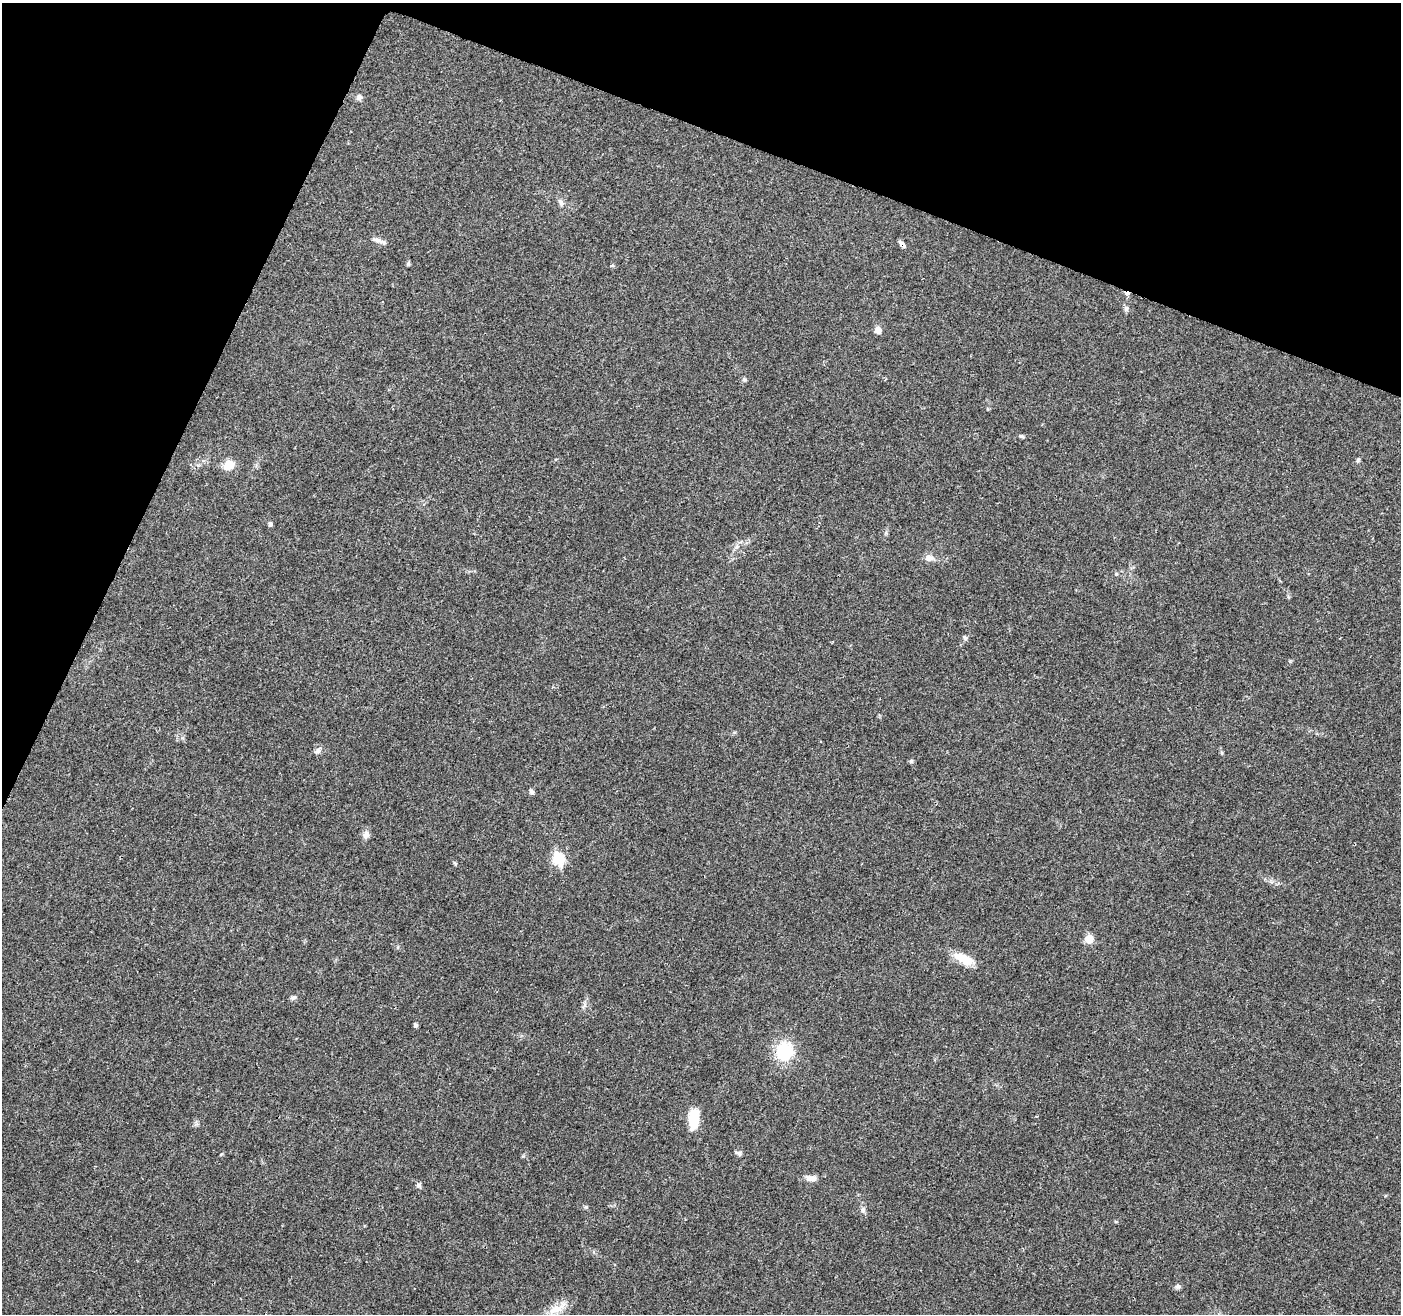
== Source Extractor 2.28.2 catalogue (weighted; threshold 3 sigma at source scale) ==
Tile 2 of 4 x 4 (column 2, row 1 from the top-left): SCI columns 1406-2804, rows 4148-5459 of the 5612 x 5735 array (HDU 1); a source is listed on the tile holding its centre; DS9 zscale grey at full resolution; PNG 1403 x 1316 px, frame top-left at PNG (2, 3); no overlay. Shown black and unused: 20% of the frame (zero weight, under 3 of 4 exposures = <1% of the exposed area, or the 3 px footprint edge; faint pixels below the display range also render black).
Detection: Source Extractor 2.28.2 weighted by HDU 2 'WHT'; one run over the whole footprint, this tile lists its part. Background 0.0458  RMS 0.0038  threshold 0.017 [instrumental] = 3 sigma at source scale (4.5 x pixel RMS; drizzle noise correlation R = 1.50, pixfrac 1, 0.0396/0.0396 arcsec/px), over >= 5 px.
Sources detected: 37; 1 cosmic-ray / hot-pixel residue — not listed; the other 36 listed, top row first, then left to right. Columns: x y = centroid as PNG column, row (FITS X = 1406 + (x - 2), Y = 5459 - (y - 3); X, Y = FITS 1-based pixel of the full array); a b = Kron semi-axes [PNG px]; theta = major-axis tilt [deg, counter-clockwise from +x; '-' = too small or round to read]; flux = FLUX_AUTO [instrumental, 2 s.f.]
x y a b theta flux
360 97 7 6 - 1.3
561 203 11 6 -65 1.3
377 240 18 5 -16 1.8
902 244 11 5 -45 1.3
408 263 7 5 70 0.55
612 266 5 3 - 0.41
1126 308 7 6 - 0.98
878 330 5 5 - 6
744 379 6 5 - 0.64
1022 436 7 4 -25 0.6
1358 460 6 4 65 0.61
228 465 12 10 28 4.9
270 524 5 5 - 0.95
736 547 8 4 45 0.97
929 558 10 8 -2 2.5
1116 574 5 5 - 0.53
965 638 7 5 -61 0.87
318 750 11 7 42 1.4
1222 753 6 4 -72 0.48
911 761 6 4 89 0.5
531 791 7 5 -45 0.9
366 835 10 8 74 1.9
558 859 6 6 - 42
1089 939 5 5 - 12
964 959 27 11 -24 6.8
293 998 8 6 30 0.91
415 1025 4 4 - 1
784 1051 16 15 - 19
694 1118 18 9 87 12
739 1153 9 5 -20 0.92
811 1178 14 8 -5 2.3
419 1185 6 6 - 0.82
586 1207 5 4 - 0.46
863 1210 7 6 - 0.99
1178 1286 7 6 - 1.1
557 1308 33 10 30 5.8
Overlapping masked pixels (flux is a lower limit): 1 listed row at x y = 902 244